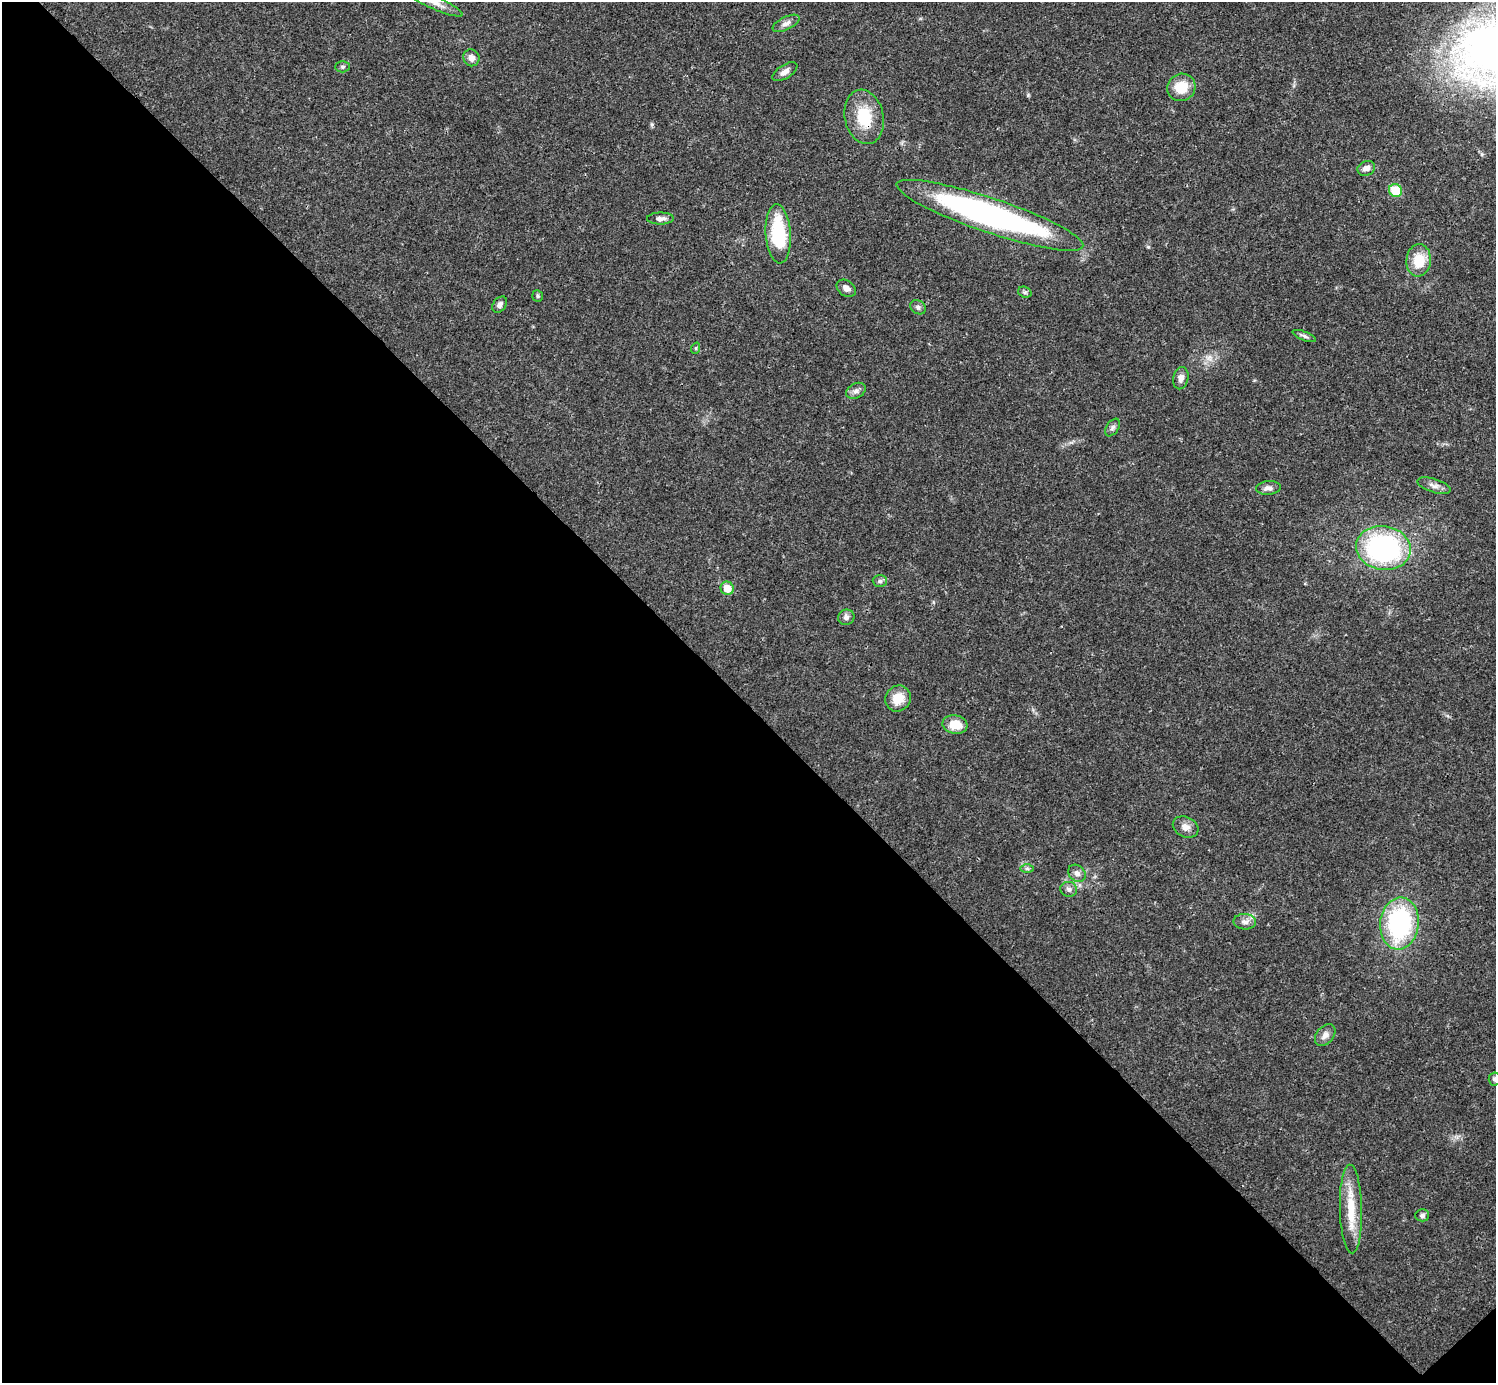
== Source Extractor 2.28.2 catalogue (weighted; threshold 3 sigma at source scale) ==
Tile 14 of 4 x 4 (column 2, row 4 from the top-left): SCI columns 1495-2988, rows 159-1539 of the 5984 x 5984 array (HDU 1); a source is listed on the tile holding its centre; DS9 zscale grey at full resolution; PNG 1498 x 1385 px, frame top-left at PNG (2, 2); each listed source drawn as its Kron ellipse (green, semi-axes under 4 px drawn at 4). Shown black and unused: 49% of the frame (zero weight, under 3 of 4 exposures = <1% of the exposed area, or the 3 px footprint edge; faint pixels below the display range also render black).
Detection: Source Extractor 2.28.2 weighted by HDU 2 'WHT'; one run over the whole footprint, this tile lists its part. Background 0.021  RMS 0.0022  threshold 0.00997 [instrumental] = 3 sigma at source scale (4.5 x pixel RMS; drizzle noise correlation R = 1.50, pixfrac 1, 0.05/0.05 arcsec/px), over >= 5 px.
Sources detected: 41; all 41 listed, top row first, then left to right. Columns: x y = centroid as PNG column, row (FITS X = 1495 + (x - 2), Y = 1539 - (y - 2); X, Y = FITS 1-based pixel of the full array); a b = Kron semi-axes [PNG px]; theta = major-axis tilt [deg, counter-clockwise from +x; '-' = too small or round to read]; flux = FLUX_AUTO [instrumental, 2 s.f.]
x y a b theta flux
433 2 32 6 -25 2.5
786 23 14 6 26 1.1
471 58 8 8 - 1.4
343 67 7 5 1 0.41
785 72 14 7 32 1.2
1181 87 14 13 - 5
864 117 27 19 -78 8
1366 168 9 7 24 1.1
1395 190 7 6 - 7.1
990 215 98 17 -19 69
660 218 13 6 1 1.1
778 234 30 12 -86 14
1419 260 16 12 84 5
846 288 10 7 -36 1.1
1025 292 7 5 -20 0.47
537 296 6 5 - 0.36
500 305 9 6 53 0.83
918 307 8 6 -32 0.62
1304 336 12 4 -21 0.6
696 348 6 3 72 0.26
1181 378 11 7 79 1.3
856 391 10 7 28 0.97
1112 428 10 6 54 0.62
1434 486 17 7 -17 1.2
1268 488 12 7 5 1
1383 548 27 22 -10 41
880 581 7 6 - 0.55
727 588 7 6 - 3.3
846 617 8 7 - 0.83
898 698 13 12 - 3.7
955 724 12 9 -9 4.2
1186 827 13 10 -26 1.6
1027 868 7 4 0 0.45
1077 873 9 7 -42 1
1069 889 8 7 - 0.82
1245 922 11 8 -2 1.2
1399 924 26 19 84 31
1325 1035 12 8 51 1.3
1495 1079 6 6 - 0.53
1351 1209 44 11 -89 7
1422 1215 7 6 - 0.61
Overlapping masked pixels (flux is a lower limit): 1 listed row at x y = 864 117
Isophote crosses this tile's border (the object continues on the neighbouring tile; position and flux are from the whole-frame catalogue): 2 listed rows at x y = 433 2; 1495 1079